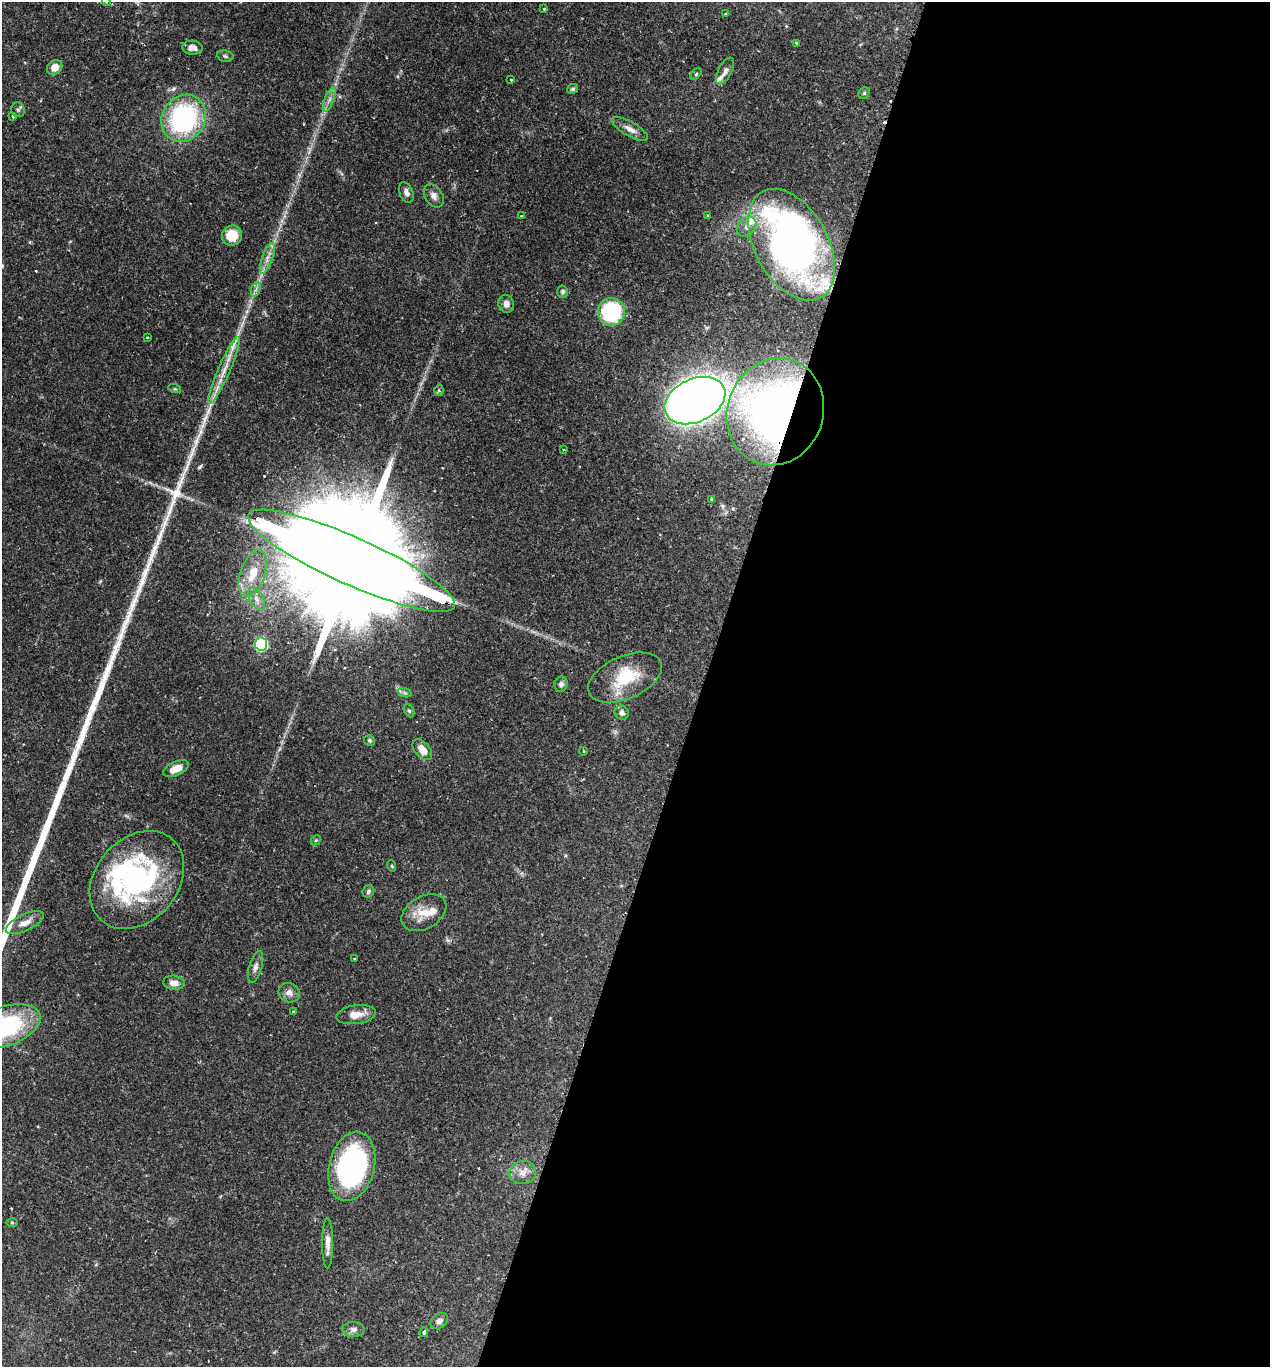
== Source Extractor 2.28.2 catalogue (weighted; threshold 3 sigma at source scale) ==
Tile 12 of 4 x 4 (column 4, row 3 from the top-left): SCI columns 3947-5214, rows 1374-2738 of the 5488 x 5474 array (HDU 1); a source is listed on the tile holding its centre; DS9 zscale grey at full resolution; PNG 1272 x 1369 px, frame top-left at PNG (2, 2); each listed source drawn as its Kron ellipse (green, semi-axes under 4 px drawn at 4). Shown black and unused: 45% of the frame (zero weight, under 2 of 3 exposures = <1% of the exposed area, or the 3 px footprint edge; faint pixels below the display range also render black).
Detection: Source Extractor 2.28.2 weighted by HDU 2 'WHT'; one run over the whole footprint, this tile lists its part. Background 0.12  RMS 0.0034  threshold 0.0152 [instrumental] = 3 sigma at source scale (4.5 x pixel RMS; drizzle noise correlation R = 1.50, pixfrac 1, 0.05/0.05 arcsec/px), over >= 5 px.
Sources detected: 84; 3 inside a brighter object's white glare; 2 cosmic-ray / hot-pixel residue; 2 long thin detections or spike segments (spike, bleed or trail) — neither listed nor drawn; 7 inside a brighter listed object's ellipse — not listed separately; the other 70 listed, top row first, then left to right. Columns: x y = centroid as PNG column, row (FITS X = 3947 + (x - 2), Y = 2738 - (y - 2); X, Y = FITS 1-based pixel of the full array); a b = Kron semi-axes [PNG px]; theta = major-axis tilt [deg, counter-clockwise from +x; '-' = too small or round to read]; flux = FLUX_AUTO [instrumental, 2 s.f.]
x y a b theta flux
106 2 4 4 - 0.38
544 9 3 3 - 0.41
726 14 4 3 - 0.27
797 43 3 3 - 0.92
192 48 10 7 -5 1.9
225 56 8 5 -11 0.72
55 67 8 7 - 3.1
725 71 14 7 62 1.8
696 74 7 4 46 0.48
511 80 3 2 - 0.3
573 89 5 4 - 0.69
864 93 6 5 - 0.51
329 100 12 4 70 1.5
18 110 7 6 - 0.8
13 116 3 3 - 0.5
184 118 24 21 59 52
630 129 20 7 -30 2.6
406 192 11 6 -70 1.4
434 196 13 8 -58 1.9
521 216 3 2 - 0.23
708 216 4 3 - 0.71
747 227 11 8 49 2
232 235 10 10 - 7.4
792 245 60 36 -61 130
267 258 16 5 70 2.3
256 289 7 4 71 1
563 292 6 5 - 0.77
506 304 9 7 -66 1.7
611 312 14 13 - 31
147 337 3 2 - 0.34
224 370 36 6 66 5.6
175 389 6 4 -18 0.42
439 390 5 4 - 0.65
695 401 32 21 25 480
775 412 54 48 70 150
564 450 3 2 - 0.3
712 499 3 3 - 0.83
351 561 113 23 -24 21000
253 574 24 12 70 7.6
257 599 12 7 -58 2
261 644 6 6 - 43
625 678 39 21 23 15
561 684 8 6 73 1.2
405 693 7 4 -19 0.62
409 711 7 5 -62 0.64
622 713 7 7 - 1.7
370 740 5 5 - 0.57
422 750 12 7 -49 3.8
583 751 4 2 - 0.29
176 769 14 7 24 4
316 840 6 4 44 0.41
392 866 5 3 - 0.35
137 880 54 41 49 66
368 891 6 5 - 0.78
424 913 24 16 31 6.9
25 923 20 8 25 3.1
355 958 3 2 - 0.3
256 967 16 6 75 1.7
174 983 11 7 -6 2.5
289 993 11 9 -29 2.1
293 1012 4 3 - 0.4
356 1015 20 9 8 3.9
5 1026 36 19 19 41
352 1166 35 22 76 69
523 1173 13 11 7 3.2
12 1222 6 4 -1 0.39
328 1243 25 5 90 2.8
439 1321 9 7 35 1.7
354 1329 11 7 0 1.6
424 1332 5 3 - 0.69
Overlapping masked pixels (flux is a lower limit): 2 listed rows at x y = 775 412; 351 561
Isophote crosses this tile's border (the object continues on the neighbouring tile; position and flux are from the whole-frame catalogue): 2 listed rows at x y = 106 2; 5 1026